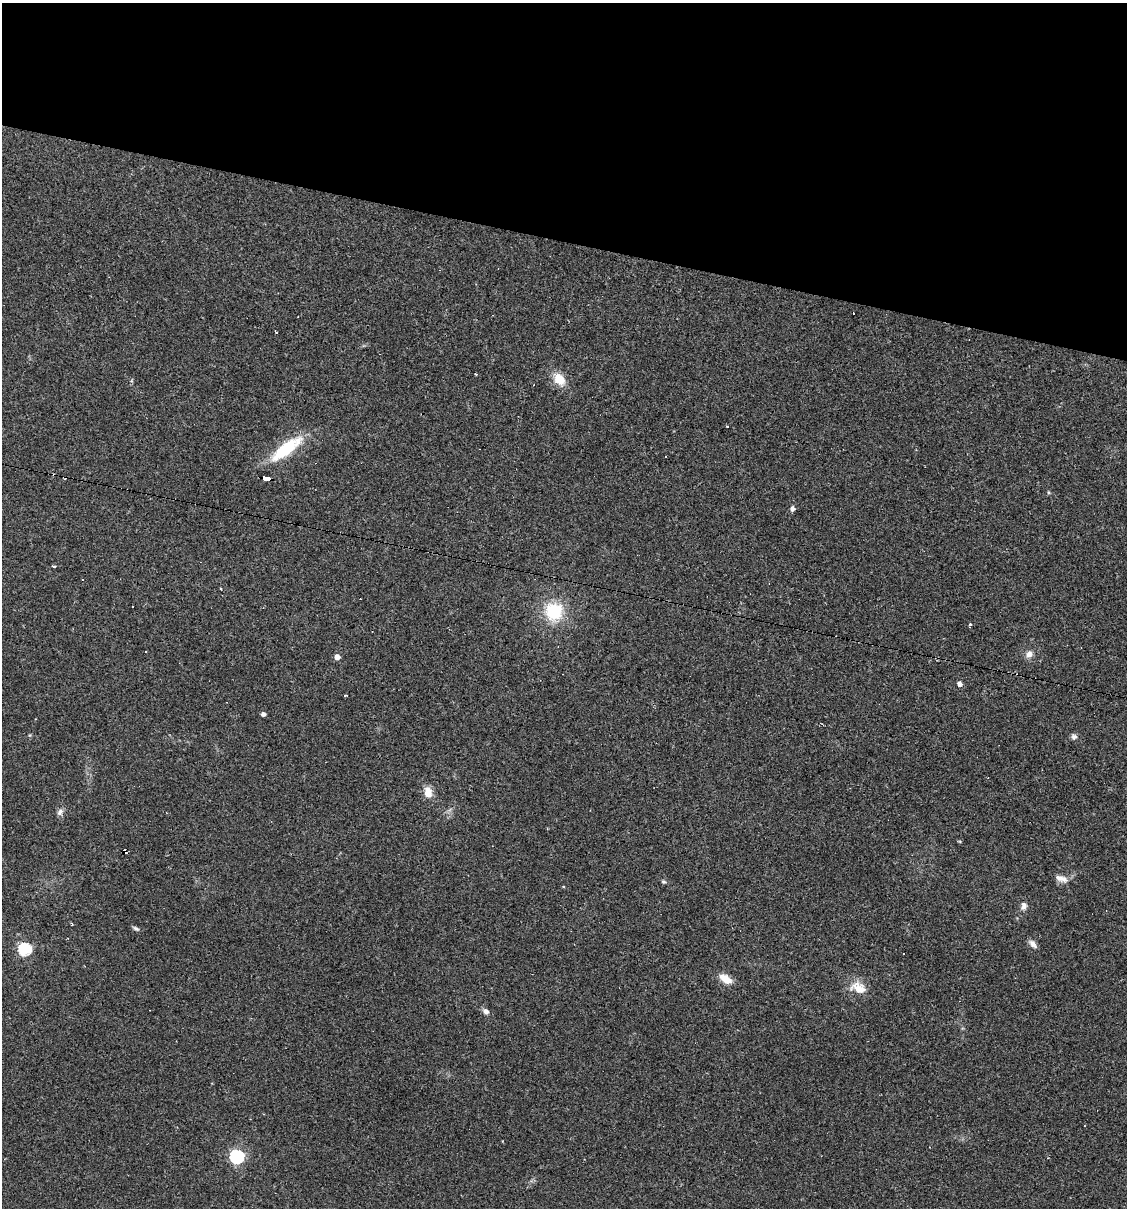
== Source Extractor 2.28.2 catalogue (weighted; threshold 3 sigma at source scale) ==
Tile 2 of 4 x 4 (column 2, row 1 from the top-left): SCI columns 1239-2363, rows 3617-4822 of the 4843 x 4822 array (HDU 1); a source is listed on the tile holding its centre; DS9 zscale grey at full resolution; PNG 1129 x 1210 px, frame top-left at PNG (2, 3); no overlay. Shown black and unused: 20% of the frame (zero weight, under 2 of 3 exposures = <1% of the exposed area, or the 3 px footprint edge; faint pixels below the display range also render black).
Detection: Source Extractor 2.28.2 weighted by HDU 2 'WHT'; one run over the whole footprint, this tile lists its part. Background 0.0907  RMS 0.006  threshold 0.0272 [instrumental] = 3 sigma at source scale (4.5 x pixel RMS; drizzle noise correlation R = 1.50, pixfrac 1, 0.05/0.05 arcsec/px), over >= 5 px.
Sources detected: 37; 1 inside a brighter object's white glare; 6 cosmic-ray / hot-pixel residue — not listed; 1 inside a brighter listed object's ellipse — not listed separately; the other 29 listed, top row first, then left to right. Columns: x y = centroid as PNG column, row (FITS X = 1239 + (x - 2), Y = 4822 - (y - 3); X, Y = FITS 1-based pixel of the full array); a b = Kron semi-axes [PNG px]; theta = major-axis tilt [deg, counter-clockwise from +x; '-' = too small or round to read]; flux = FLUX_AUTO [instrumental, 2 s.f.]
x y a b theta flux
276 332 3 2 - 0.93
559 379 18 12 -51 9.5
727 426 3 3 - 1.1
289 446 45 15 31 24
266 478 8 4 -13 55
792 508 5 5 - 2.4
54 566 4 3 - 3.9
554 611 19 18 - 29
971 625 4 3 - 1.1
1029 654 9 7 72 3.6
337 657 5 4 - 4.5
960 684 5 4 - 2.6
345 695 4 2 - 0.55
263 714 4 4 - 2.3
1074 737 7 7 - 1.8
428 792 13 9 -82 6.7
60 812 9 7 58 2.4
125 851 4 2 - 1.8
1063 879 13 9 -30 3.7
663 882 6 5 - 0.99
563 886 4 3 - 0.49
1024 906 11 8 72 2.8
136 929 9 5 -31 1.4
1033 944 13 6 -48 2.7
25 949 6 6 - 74
725 979 18 9 -33 6.5
858 988 21 14 -20 9.7
486 1011 8 6 -33 2.3
237 1156 6 6 - 120
Overlapping masked pixels (flux is a lower limit): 2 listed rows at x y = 266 478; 125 851